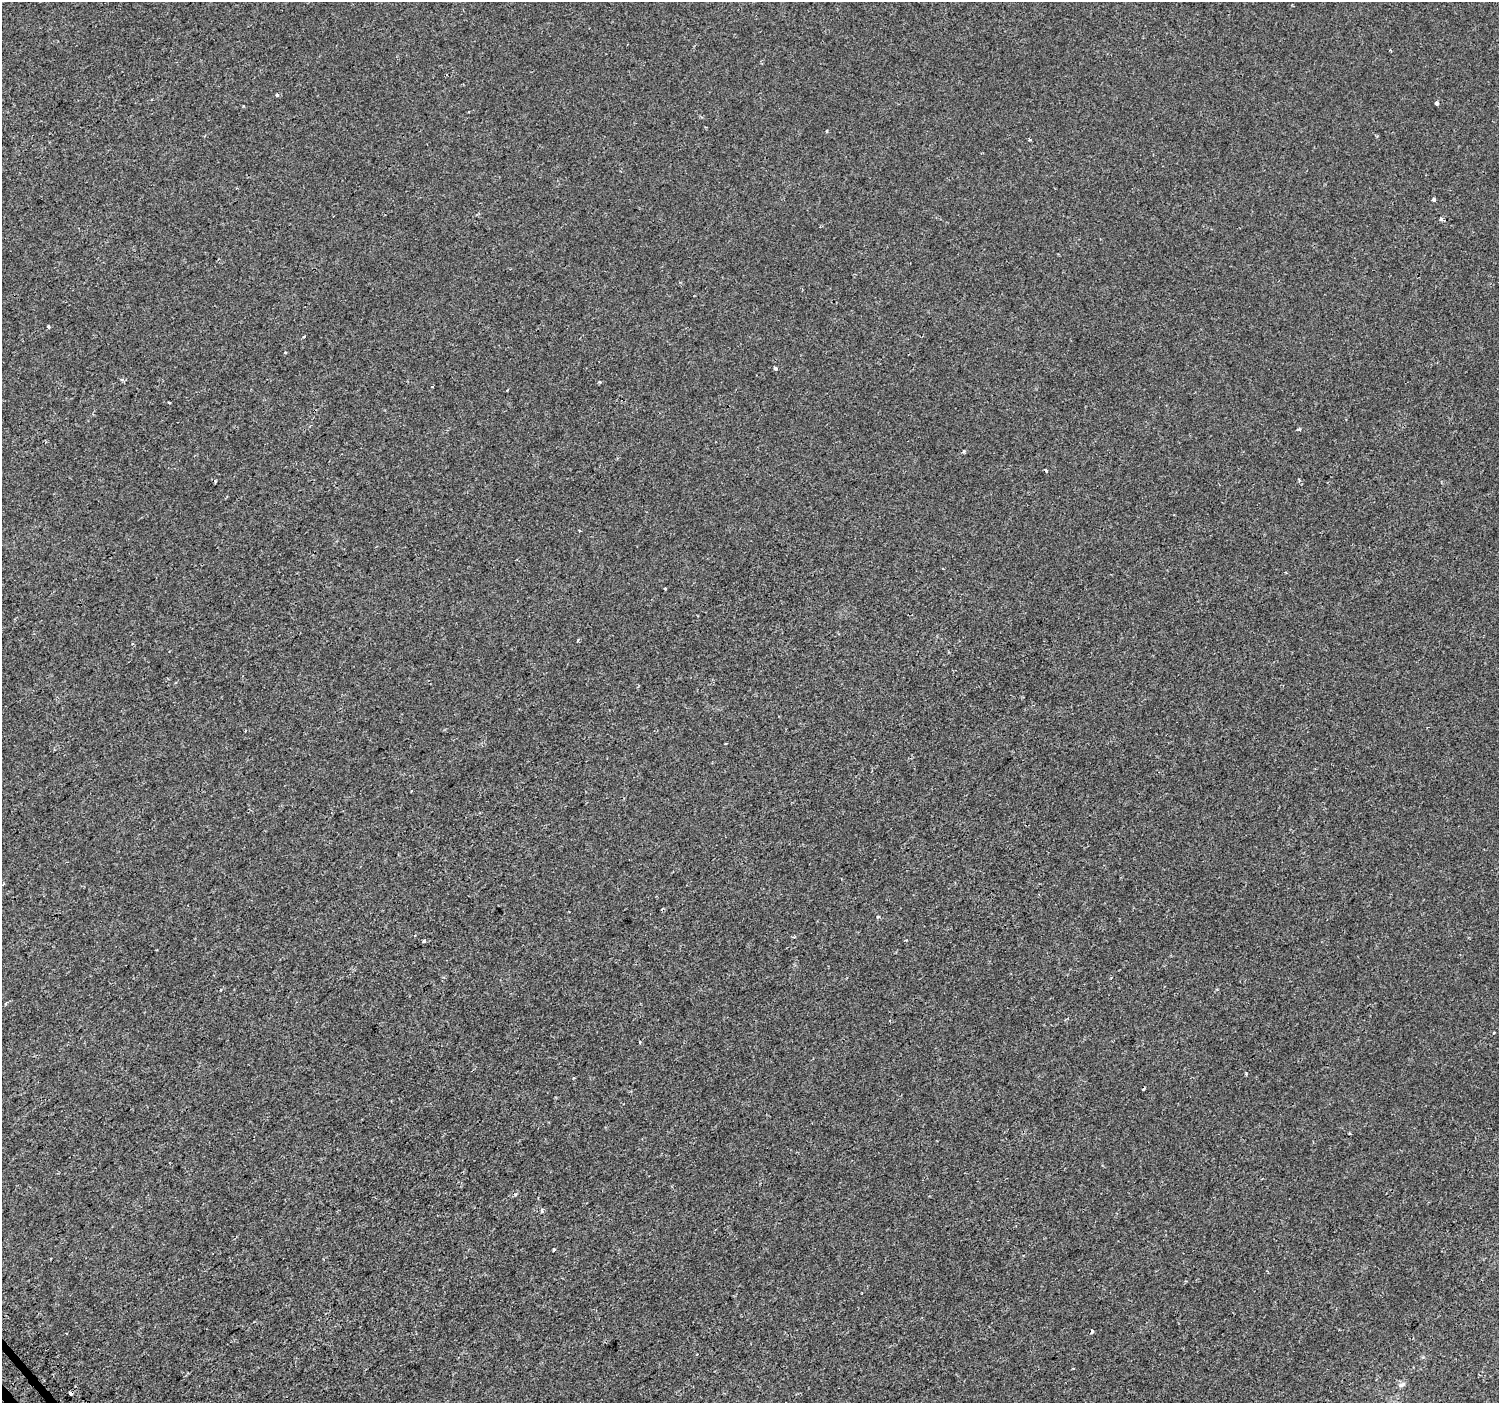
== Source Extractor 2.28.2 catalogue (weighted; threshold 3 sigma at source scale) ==
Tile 7 of 4 x 4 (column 3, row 2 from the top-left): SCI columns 3019-4515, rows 2963-4363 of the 6044 x 5984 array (HDU 1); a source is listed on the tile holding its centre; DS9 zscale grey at full resolution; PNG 1501 x 1405 px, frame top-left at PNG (2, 2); no overlay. Shown black and unused: <1% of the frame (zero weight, under 2 of 3 exposures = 2% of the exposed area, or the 3 px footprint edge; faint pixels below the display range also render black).
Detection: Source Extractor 2.28.2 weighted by HDU 2 'WHT'; one run over the whole footprint, this tile lists its part. Background 7.43e-05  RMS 0.0033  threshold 0.0147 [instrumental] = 3 sigma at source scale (4.5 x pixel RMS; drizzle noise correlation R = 1.50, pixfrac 1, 0.0396/0.0396 arcsec/px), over >= 5 px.
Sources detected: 41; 6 cosmic-ray / hot-pixel residue — not listed; the other 35 listed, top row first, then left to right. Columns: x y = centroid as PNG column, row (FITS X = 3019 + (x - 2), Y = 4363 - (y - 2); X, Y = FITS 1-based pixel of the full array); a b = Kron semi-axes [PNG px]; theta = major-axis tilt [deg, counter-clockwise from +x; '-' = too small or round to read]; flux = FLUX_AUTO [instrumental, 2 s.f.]
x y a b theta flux
1390 50 3 2 - 0.27
277 95 5 4 - 0.42
1437 103 4 3 - 3.9
243 106 4 2 - 0.23
827 131 4 3 - 0.25
1030 140 3 3 - 0.35
1434 199 4 3 - 2.6
1441 219 5 4 - 0.92
48 326 3 3 - 0.84
303 337 4 3 - 0.3
285 352 4 3 - 0.25
775 368 4 3 - 0.72
122 380 6 4 -1 0.49
599 382 5 3 - 0.33
432 386 3 2 - 0.26
169 403 3 2 - 0.49
1299 429 5 4 - 0.49
963 452 4 3 - 0.47
579 530 3 3 - 0.39
665 589 3 3 - 0.55
578 640 4 3 - 0.42
132 644 4 3 - 0.33
245 731 3 2 - 0.26
878 917 4 3 - 0.42
424 941 4 3 - 0.82
6 1003 5 2 - 0.32
1494 1032 2 2 - 0.3
640 1042 3 3 - 0.37
1246 1073 5 3 - 0.32
574 1078 4 3 - 0.34
515 1194 5 4 - 0.53
542 1210 5 4 - 0.65
554 1249 3 3 - 0.51
1402 1385 11 6 26 0.97
70 1393 4 4 - 2.6
Overlapping masked pixels (flux is a lower limit): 1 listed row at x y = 70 1393